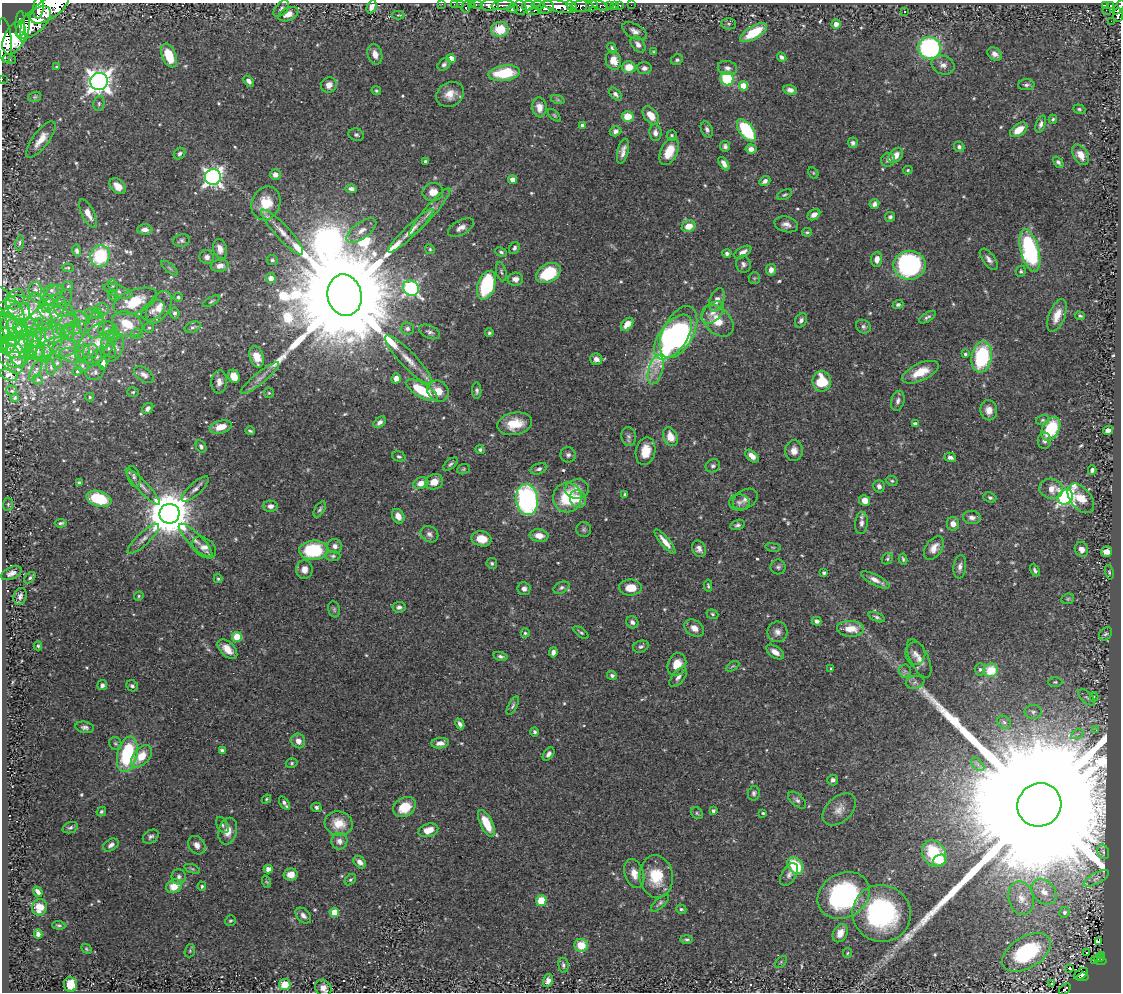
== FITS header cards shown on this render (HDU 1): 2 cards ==
NAXIS1  =                 1119
NAXIS2  =                  990

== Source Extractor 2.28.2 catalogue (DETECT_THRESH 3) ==
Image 1119 x 990 px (HDU 1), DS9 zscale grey, 1 PNG px = 1 image px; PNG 1123 x 994 px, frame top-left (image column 1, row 990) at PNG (2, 3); each listed source drawn as its Kron ellipse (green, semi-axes under 4 px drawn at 4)
Background 0.818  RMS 0.02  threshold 0.0592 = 3 sigma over >= 5 px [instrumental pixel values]
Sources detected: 645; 1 with non-positive FLUX_AUTO (blend fragments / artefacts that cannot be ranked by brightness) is neither listed nor drawn; of the other 644, the 500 brightest by FLUX_AUTO listed and drawn (144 fainter detections omitted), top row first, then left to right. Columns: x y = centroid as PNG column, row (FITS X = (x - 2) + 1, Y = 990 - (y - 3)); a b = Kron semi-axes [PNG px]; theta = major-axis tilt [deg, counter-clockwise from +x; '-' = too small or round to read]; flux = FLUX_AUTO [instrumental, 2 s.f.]
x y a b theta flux
442 4 2 2 - 8.2
454 4 2 2 - 10
460 4 2 2 - 7.4
471 4 3 2 - 27
477 4 6 3 0 52
490 5 9 5 3 1100
503 5 11 4 5 660
538 5 6 3 -7 340
610 5 3 3 - 46
614 5 2 2 - 9.2
620 5 3 3 - 29
631 5 2 2 - 7.8
1106 5 4 3 - 34
528 6 6 5 - 610
559 6 16 5 -14 2000
572 6 6 4 -51 560
582 6 11 5 5 580
592 6 6 5 - 250
600 6 9 4 -25 200
1110 6 4 3 - 100
372 7 7 4 64 8
466 7 6 3 73 59
546 7 8 6 19 1000
1119 7 8 4 57 290
38 8 11 5 85 1600
50 8 22 10 35 5300
513 8 5 4 - 160
520 8 7 6 - 490
281 9 10 5 48 4.4
1106 10 2 2 - 4.8
534 11 8 3 17 250
904 11 3 3 - 2.7
288 14 10 6 24 12
398 15 6 3 1 1.7
1118 15 7 5 89 220
1111 21 2 2 - 12
33 23 21 10 42 2700
20 24 13 5 88 2100
729 24 7 6 - 2.7
836 24 5 4 - 7.2
25 29 14 4 81 140
500 29 9 7 6 36
635 31 13 7 -28 7.1
754 33 15 6 31 44
14 38 17 10 64 4100
4 40 22 7 -86 3500
638 44 9 6 -53 7.3
612 48 5 4 - 2.5
929 48 11 11 - 220
654 52 4 3 - 2
375 54 10 7 -75 10
995 54 8 6 -37 6.4
169 55 12 7 -67 38
782 57 5 4 - 3.9
10 59 6 5 - 2.9
451 59 4 4 - 22
613 60 9 7 -72 14
677 60 6 5 - 2.9
444 64 7 5 39 3.8
943 65 12 9 -23 8
57 67 4 4 - 1.8
629 67 7 6 - 16
644 68 7 6 - 5.1
727 68 10 7 -12 6.7
504 73 16 7 8 64
2 79 2 2 - 8
727 79 7 6 - 71
99 81 9 8 - 1300
249 81 6 4 -44 4.8
329 85 8 7 - 9.5
1026 85 8 5 2 3.8
744 86 5 4 - 40
790 90 7 4 -12 6
376 91 5 4 - 2
450 94 14 12 29 16
615 94 8 5 -45 4.4
35 97 6 5 - 2.2
558 100 7 4 -18 2.5
99 103 7 5 77 2.9
539 107 10 7 -85 12
1079 109 6 4 -19 2.5
554 115 8 4 -45 1.9
651 115 10 6 -51 16
628 116 6 5 - 28
1053 119 4 3 - 2.2
1041 124 9 4 70 4.4
582 126 4 4 - 7.4
707 129 8 5 -66 4.4
746 130 13 6 -53 100
1019 130 10 5 36 21
615 131 6 5 - 5
655 133 8 6 -83 6.2
356 135 8 6 -16 3.2
672 135 5 5 - 1.9
41 139 22 8 53 18
853 143 5 5 - 3.3
725 146 5 5 - 3.5
959 147 5 5 - 3.2
751 149 5 4 - 7.8
623 151 13 5 76 8.2
669 152 14 8 65 24
180 154 6 5 - 3.1
896 155 9 6 48 14
1081 155 11 7 -59 12
888 160 7 6 - 5
425 161 3 3 - 2.2
1058 162 6 4 -48 3.1
724 164 7 4 -56 6.4
908 170 5 4 - 1.7
813 173 6 4 -61 1.8
275 175 5 5 - 8.5
213 177 8 7 - 610
512 180 4 4 - 12
765 181 6 4 38 5.4
118 186 9 6 -44 13
351 189 5 4 - 4.6
433 192 10 9 - 15
785 195 8 4 24 2.3
266 203 17 14 69 33
874 204 5 5 - 5.1
430 212 31 6 50 13
88 213 15 6 -63 11
814 215 7 5 34 7.4
890 217 5 5 - 3
786 224 12 7 -15 8
689 226 7 5 22 18
461 228 14 7 29 8.2
145 229 7 5 1 6.9
361 231 17 8 36 13
411 231 31 6 44 15
282 232 30 7 -47 18
807 232 5 4 - 2.2
181 241 8 6 14 3.6
20 243 8 4 81 2.4
514 248 6 5 - 3.6
220 249 10 6 -75 10
430 249 5 4 - 1.8
1030 250 22 9 -75 200
77 251 6 4 -78 3.3
501 252 6 4 -24 2.7
743 252 9 5 29 7.1
727 253 4 4 - 4.6
100 256 11 9 71 82
207 257 7 6 - 6
877 259 7 5 83 9.3
989 259 12 6 -53 6.6
272 260 6 5 - 2.8
743 264 9 7 -79 4.9
910 265 16 14 0 240
220 266 9 6 8 8
68 268 6 3 -1 1.9
170 268 10 3 -40 2.3
771 270 5 5 - 8.1
1021 271 6 5 - 2.2
501 272 10 5 -77 3.1
548 273 13 9 29 69
271 278 5 5 - 12
754 278 6 5 - 2.4
515 279 7 6 - 7.1
486 285 15 8 72 110
68 286 5 5 - 1.9
113 286 7 4 -75 2.3
411 288 8 7 - 220
35 290 7 6 - 4.6
52 290 7 5 14 3.7
118 291 15 6 -17 6.5
53 295 12 7 42 6.9
113 295 5 4 - 2
345 295 21 17 -77 81000
178 297 4 4 - 2.8
15 299 11 8 53 7.6
717 300 12 7 69 11
135 301 23 11 21 55
211 301 9 4 30 2.5
60 302 6 5 - 2.6
47 303 8 7 - 9.7
8 304 23 8 -48 11
898 305 5 4 - 3.5
159 307 18 10 60 19
10 309 13 8 -12 9.3
102 309 6 6 - 3.9
63 310 9 7 -6 5.7
153 310 13 9 34 9.4
40 312 20 10 -68 18
713 312 13 8 45 12
29 313 26 13 -29 41
175 313 5 5 - 3.8
47 314 33 10 42 28
92 314 7 5 0 3
97 314 5 5 - 2.4
1057 315 17 8 69 17
14 316 17 11 31 15
58 316 20 8 -21 20
1080 316 5 4 - 2.2
82 317 9 4 -36 3.4
927 317 9 4 32 3.4
801 320 7 5 63 4.5
718 321 18 12 -45 31
127 324 16 12 -25 38
627 324 7 5 48 16
66 325 12 8 59 11
95 325 13 9 82 12
11 326 14 9 -52 12
27 326 12 7 15 10
20 327 7 6 - 5.5
193 327 8 5 23 3.6
863 327 8 6 -28 3.8
74 328 6 6 - 4.1
149 328 5 4 - 2.2
106 329 8 7 - 4.1
407 329 7 6 - 3.9
18 330 13 8 -38 12
68 332 8 6 -76 4.6
429 332 11 6 -24 4.6
678 332 28 15 63 330
73 333 10 7 -41 7.9
489 333 4 4 - 2.3
5 334 17 4 -89 6
137 334 6 5 - 2.7
53 335 9 8 - 8.5
114 336 6 4 -1 2.3
673 337 26 13 53 340
35 338 20 6 75 13
108 339 9 5 65 5.4
12 340 7 6 - 9.3
20 342 19 10 12 19
43 342 19 11 79 22
98 342 24 15 48 35
7 345 9 8 - 4.2
33 346 15 7 -62 11
16 347 14 11 1 13
48 347 16 7 33 12
64 348 12 8 8 9.4
108 348 10 6 -61 6
114 348 14 9 66 10
37 350 10 7 -67 8.3
31 352 8 6 -87 5.1
82 352 8 6 55 4.9
90 352 8 7 - 5.8
16 353 14 8 -64 7.3
43 353 9 7 65 8
965 354 4 3 - 2.1
72 355 13 7 -13 7.5
97 356 7 5 77 2.7
257 357 11 7 -72 19
982 357 15 10 80 120
10 358 18 10 -58 9.7
596 359 6 6 - 7.7
409 360 33 8 -46 23
18 362 10 5 13 4.2
57 363 5 4 - 2.3
103 364 5 4 - 8.5
82 365 7 6 - 3.9
51 367 7 5 -82 2.7
36 370 11 4 61 3.2
656 370 15 7 74 12
77 371 5 4 - 1.9
95 372 9 7 22 4.2
920 372 20 8 24 27
9 375 9 5 -21 4.3
144 375 11 6 -34 7.4
234 376 7 5 -62 20
260 378 24 5 39 10
396 378 5 5 - 9.7
38 380 5 4 - 2
822 381 10 9 - 49
219 382 11 7 86 8.5
422 390 18 7 -31 64
12 391 5 5 - 2.2
438 391 11 10 - 20
477 391 8 4 -88 3.4
133 392 6 5 - 2.2
269 393 5 5 - 2
90 397 4 4 - 2
15 398 4 4 - 2.2
898 401 10 6 75 5.6
148 409 6 5 - 5.4
989 410 10 8 -80 11
1042 420 7 5 16 2.3
380 422 7 4 37 4.6
515 424 17 11 11 31
915 424 4 4 - 6
221 427 11 6 15 19
1051 429 13 8 61 69
1108 430 5 4 - 8.5
250 431 4 3 - 2
629 436 9 7 -81 5
670 437 10 7 -67 19
1045 441 8 6 89 4.2
201 447 7 5 -62 3.4
480 450 4 4 - 2.5
646 451 14 9 79 24
794 451 10 9 - 9.9
568 455 8 7 - 4.4
752 456 8 5 -42 11
399 457 7 5 -19 2.5
950 457 6 4 -16 5.3
450 464 9 4 41 2.9
713 466 7 6 - 3.6
463 469 6 5 - 2.1
539 469 9 5 21 4.2
1092 470 5 3 - 3.6
134 476 11 6 -74 4.6
892 481 6 4 -26 2
434 482 9 7 22 13
79 483 4 3 - 3
421 483 7 6 - 13
879 486 6 5 - 5.2
143 487 24 5 -47 9.7
195 489 17 6 42 7.6
577 489 12 9 9 13
1051 489 12 10 -12 15
625 494 4 3 - 2.4
567 497 15 14 - 68
1066 497 8 7 - 470
990 498 6 5 - 2.5
1081 498 17 10 -51 28
99 499 13 7 -16 71
578 499 9 8 - 18
745 499 13 9 31 7.6
527 500 16 11 -83 290
865 500 6 5 - 11
739 502 10 8 -5 6.1
8 504 6 5 - 2.3
270 506 7 5 -1 7.1
320 509 9 4 58 3.2
169 514 10 10 - 5800
398 516 8 5 -63 10
972 517 9 6 -9 6.2
61 523 6 3 5 2.7
861 523 11 6 84 6
953 524 6 6 - 9.2
737 525 7 5 17 3.3
584 529 7 7 - 3.2
429 534 9 7 -32 5.3
539 536 9 6 -8 15
143 539 21 6 43 9
482 539 10 7 -11 20
196 540 22 7 -45 13
665 542 15 4 -51 13
335 546 7 7 - 6.2
773 547 8 4 -8 2
204 548 13 9 -37 12
934 548 13 8 55 13
699 549 8 6 -64 6.1
1081 549 7 6 - 8.8
313 550 14 9 3 93
1106 551 6 5 - 13
333 556 7 5 0 3
887 559 6 5 - 2.4
903 559 6 3 -80 2.4
492 563 5 5 - 2.5
778 567 7 7 - 3.7
960 567 12 6 83 6
304 569 9 8 - 11
1035 570 6 4 -63 3.1
1109 572 7 4 -77 1.9
11 573 11 6 25 6.9
824 573 4 4 - 3.1
30 578 7 4 46 2.6
218 579 4 3 - 1.8
875 580 16 5 -27 10
708 586 6 3 -83 1.8
561 588 8 5 28 3.5
630 588 11 8 -1 21
524 589 6 6 - 5.2
20 596 8 6 74 5.9
139 596 5 4 - 1.8
1068 599 6 5 - 2.1
399 607 6 5 - 4.1
334 609 8 6 -76 2.9
712 614 6 4 -20 2.4
877 617 8 4 -22 3.1
817 621 5 4 - 5.2
632 622 6 5 - 5
694 628 10 7 -32 9.8
850 629 13 8 -3 23
581 632 9 4 -37 2.4
777 632 10 10 - 7.9
525 633 4 4 - 2.1
1106 634 7 5 47 3
237 637 5 5 - 41
38 646 4 4 - 2.1
641 647 8 6 20 3.7
227 649 12 7 -45 15
553 652 5 4 - 5.1
775 652 10 5 -35 8.1
915 653 11 10 - 7.9
500 656 7 4 -15 3
919 658 21 9 -64 12
677 664 11 9 70 20
733 666 7 3 30 1.7
831 669 4 3 - 2.2
980 669 6 5 - 2.8
991 670 7 6 - 35
905 671 6 6 - 3.7
612 675 5 4 - 3.1
678 677 11 6 50 5.9
915 682 9 6 12 5.2
1055 682 7 5 1 2.4
102 685 5 5 - 3.5
132 686 6 5 - 3.3
1087 697 10 5 -44 4.3
1094 697 4 4 - 1.9
513 706 10 4 63 2.9
1033 712 8 7 - 4.7
1004 722 7 5 -43 3.4
460 724 5 3 - 4
85 727 9 5 -10 4.4
1096 730 3 3 - 2.6
534 732 5 4 - 2.9
1077 734 7 4 31 2.9
298 741 7 6 - 9.6
440 743 9 5 7 8.4
115 744 7 6 - 2.8
222 751 4 4 - 5.5
127 754 18 10 78 110
549 754 7 5 55 4.9
141 756 13 8 49 27
292 763 6 4 17 2.2
978 764 8 5 -46 3.9
833 780 5 5 - 4.4
754 793 7 6 - 3.5
266 799 5 3 - 1.8
797 800 10 6 -42 4.4
284 803 7 3 -56 4.3
1039 805 22 21 - 240000
316 807 5 4 - 3.1
404 807 12 9 32 32
839 809 19 12 43 15
713 811 4 3 - 3.4
101 812 5 4 - 2.2
697 813 6 5 - 2.4
763 813 4 3 - 1.9
339 823 14 12 -14 27
486 824 15 6 -63 33
222 825 9 5 -62 3.4
70 828 8 5 19 3.1
428 830 10 6 17 19
228 831 13 9 76 15
151 837 8 6 35 3.9
339 841 8 8 - 7.2
111 845 8 5 32 5.2
197 845 10 8 -53 8.9
1103 852 7 5 -69 3.4
934 853 14 11 -57 58
940 861 7 5 27 14
360 862 7 5 -44 6.7
795 866 9 6 -49 64
192 869 8 4 -19 2.2
268 869 4 4 - 8.5
634 873 15 9 -72 15
291 874 7 6 - 11
789 875 12 7 57 6.5
656 876 21 16 -82 47
179 877 8 7 - 4.5
1096 878 14 5 28 5.4
350 880 7 4 44 2.2
267 882 6 4 -70 1.9
174 886 8 6 26 24
202 886 4 4 - 2.3
38 892 6 4 -53 6
1044 892 14 10 -47 15
844 895 27 22 31 230
1021 898 17 12 -77 17
541 901 5 5 - 38
660 903 11 5 42 3.6
39 907 8 7 - 18
681 909 5 4 - 2.1
334 912 5 4 - 40
1064 912 5 5 - 4
882 913 29 28 - 220
303 916 9 6 -46 6.3
230 921 6 5 - 2
59 925 6 3 -5 2.3
840 933 10 7 62 12
38 934 4 4 - 5.4
687 939 6 4 0 2.5
1098 942 4 3 - 15
581 945 7 6 - 27
86 949 6 4 -43 1.9
190 951 7 5 71 1.8
1026 952 27 15 31 110
848 953 5 4 - 1.8
1087 953 3 3 - 4.1
1102 955 2 2 - 5.1
1099 958 5 3 - 36
1094 961 2 2 - 4
1101 961 6 3 5 76
781 962 7 4 46 2
563 965 7 5 -83 3.9
1069 968 3 3 - 5.4
1081 974 8 4 37 80
1082 977 6 2 6 87
548 981 7 5 73 9.7
70 984 7 6 - 31
1052 984 3 2 - 4.1
285 985 6 5 - 26
323 988 9 7 -47 11
1065 989 7 4 44 55
At the frame edge (FLAGS 8, measured only in part): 15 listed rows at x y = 442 4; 454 4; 460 4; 471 4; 477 4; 490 5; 466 7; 1119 7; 38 8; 50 8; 1118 15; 4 40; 2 79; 323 988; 1065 989
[144 fainter detections neither listed nor drawn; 1 non-positive-flux detection neither listed nor drawn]